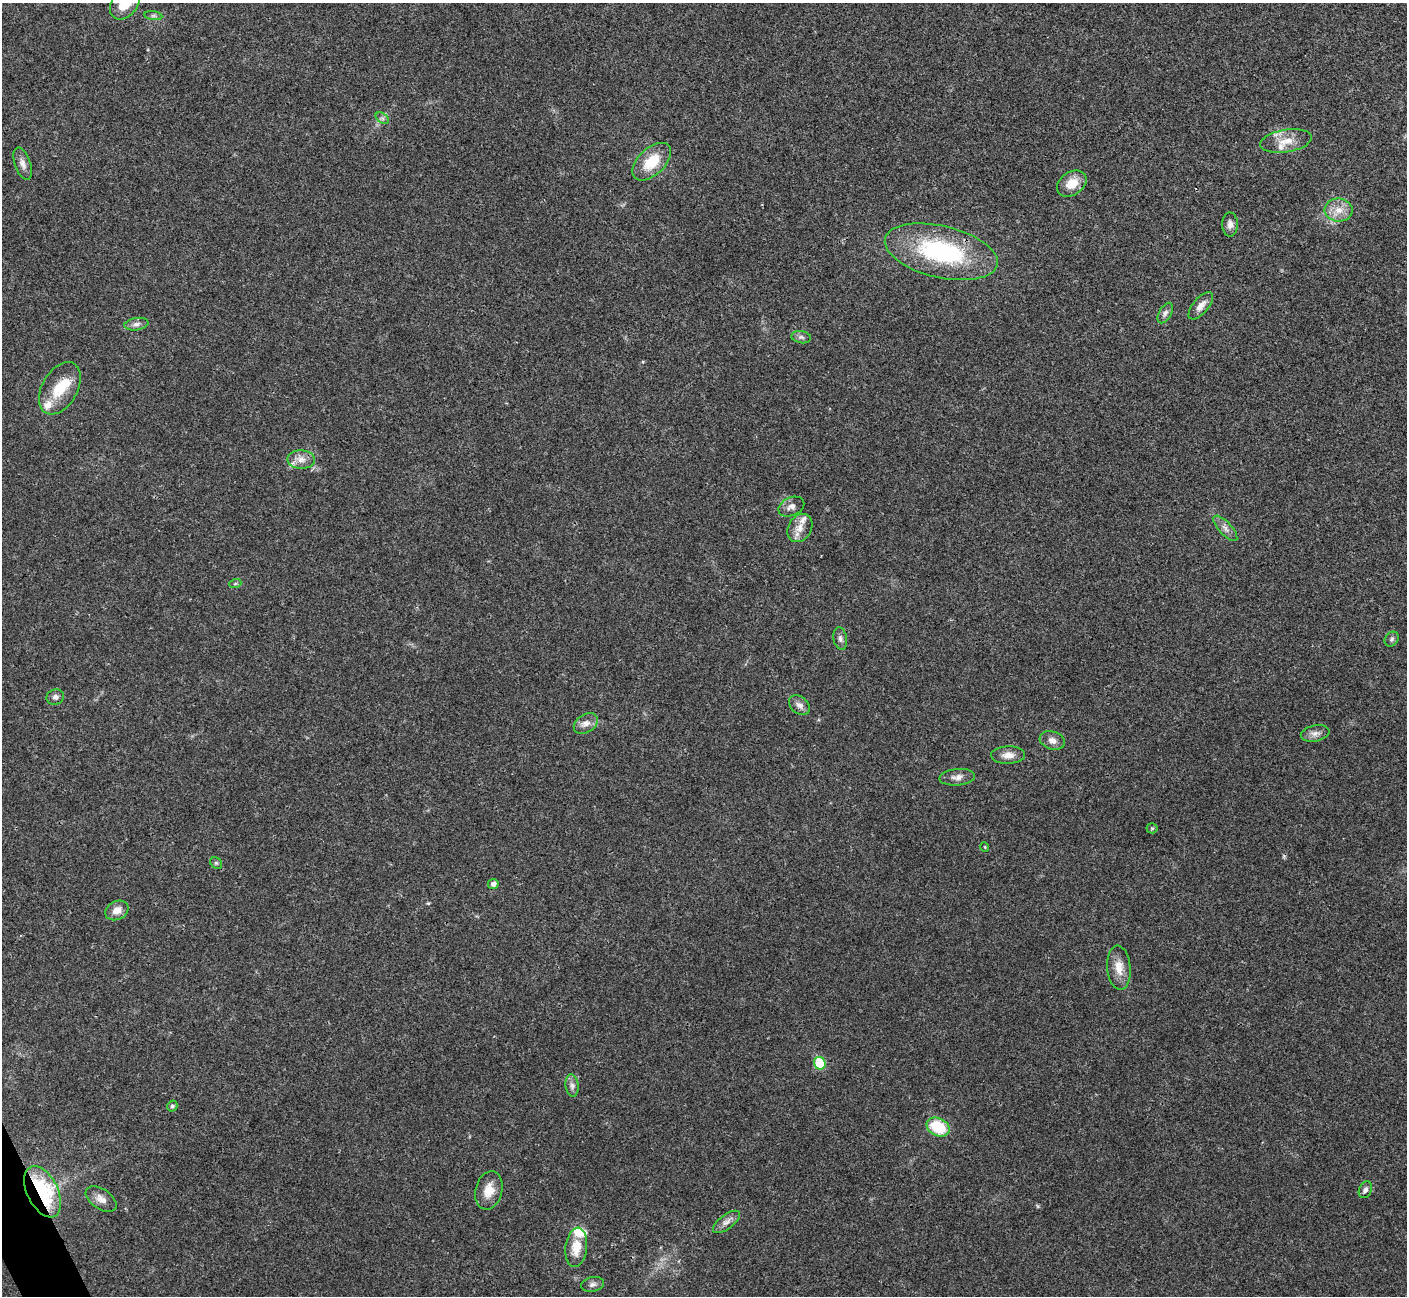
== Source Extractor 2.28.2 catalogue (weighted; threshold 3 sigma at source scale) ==
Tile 7 of 4 x 4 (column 3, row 2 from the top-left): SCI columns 2814-4218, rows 2743-4036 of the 5629 x 5617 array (HDU 1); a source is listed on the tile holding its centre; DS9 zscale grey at full resolution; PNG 1409 x 1298 px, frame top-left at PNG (2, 3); each listed source drawn as its Kron ellipse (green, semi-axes under 4 px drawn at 4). Shown black and unused: <1% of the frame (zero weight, under 3 of 4 exposures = <1% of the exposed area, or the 3 px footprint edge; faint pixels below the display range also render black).
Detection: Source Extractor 2.28.2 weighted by HDU 2 'WHT'; one run over the whole footprint, this tile lists its part. Background 0.022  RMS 0.0041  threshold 0.0183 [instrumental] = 3 sigma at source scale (4.5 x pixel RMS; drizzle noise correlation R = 1.50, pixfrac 1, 0.05/0.05 arcsec/px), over >= 5 px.
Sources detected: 52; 1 inside a brighter object's white glare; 1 cosmic-ray / hot-pixel residue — neither listed nor drawn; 4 inside a brighter listed object's ellipse — not listed separately; the other 46 listed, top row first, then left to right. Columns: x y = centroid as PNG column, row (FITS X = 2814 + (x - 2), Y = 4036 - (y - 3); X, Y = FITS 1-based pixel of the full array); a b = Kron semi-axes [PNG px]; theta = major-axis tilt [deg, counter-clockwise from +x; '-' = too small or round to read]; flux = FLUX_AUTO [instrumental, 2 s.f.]
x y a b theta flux
125 3 18 13 53 9.7
153 16 9 4 -8 0.96
382 118 7 4 -34 0.9
1286 141 26 11 9 6.3
652 162 23 13 43 12
23 164 17 8 -71 2.5
1072 184 16 11 33 6.8
1339 210 14 11 -1 4.9
1230 224 12 8 -88 2.3
941 252 58 26 -13 55
1201 306 17 7 50 3.1
1165 313 11 6 61 1.3
136 324 12 6 9 1.7
801 337 10 6 -10 1.3
60 388 28 17 60 11
301 460 14 9 -4 3.4
791 507 13 9 25 2.3
800 528 15 11 57 4.3
1225 528 16 6 -47 2.3
235 584 6 4 19 0.56
840 638 11 6 -79 1.5
1392 639 8 6 52 1
55 697 9 7 18 1.6
799 705 11 8 -39 2.1
586 723 13 9 33 3
1315 733 14 8 12 2.3
1052 740 13 9 -17 2.5
1008 755 17 8 1 3.3
957 777 18 8 5 2.7
1152 828 5 5 - 0.52
985 847 5 3 - 0.31
216 863 6 5 - 0.69
493 884 5 5 - 1.7
117 910 12 9 27 3.8
1119 968 22 11 -85 5.5
820 1063 6 5 - 17
572 1085 11 6 -83 1.7
172 1106 5 5 - 0.9
938 1127 12 9 -26 17
489 1190 19 13 77 6
1365 1190 8 6 68 1.3
43 1192 27 15 -63 41
101 1199 17 10 -34 3.4
726 1222 16 7 37 2.4
576 1247 20 10 83 7.1
592 1284 11 7 12 1.5
Overlapping masked pixels (flux is a lower limit): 1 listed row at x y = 43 1192
Isophote crosses this tile's border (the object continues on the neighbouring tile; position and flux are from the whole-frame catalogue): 1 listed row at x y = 125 3